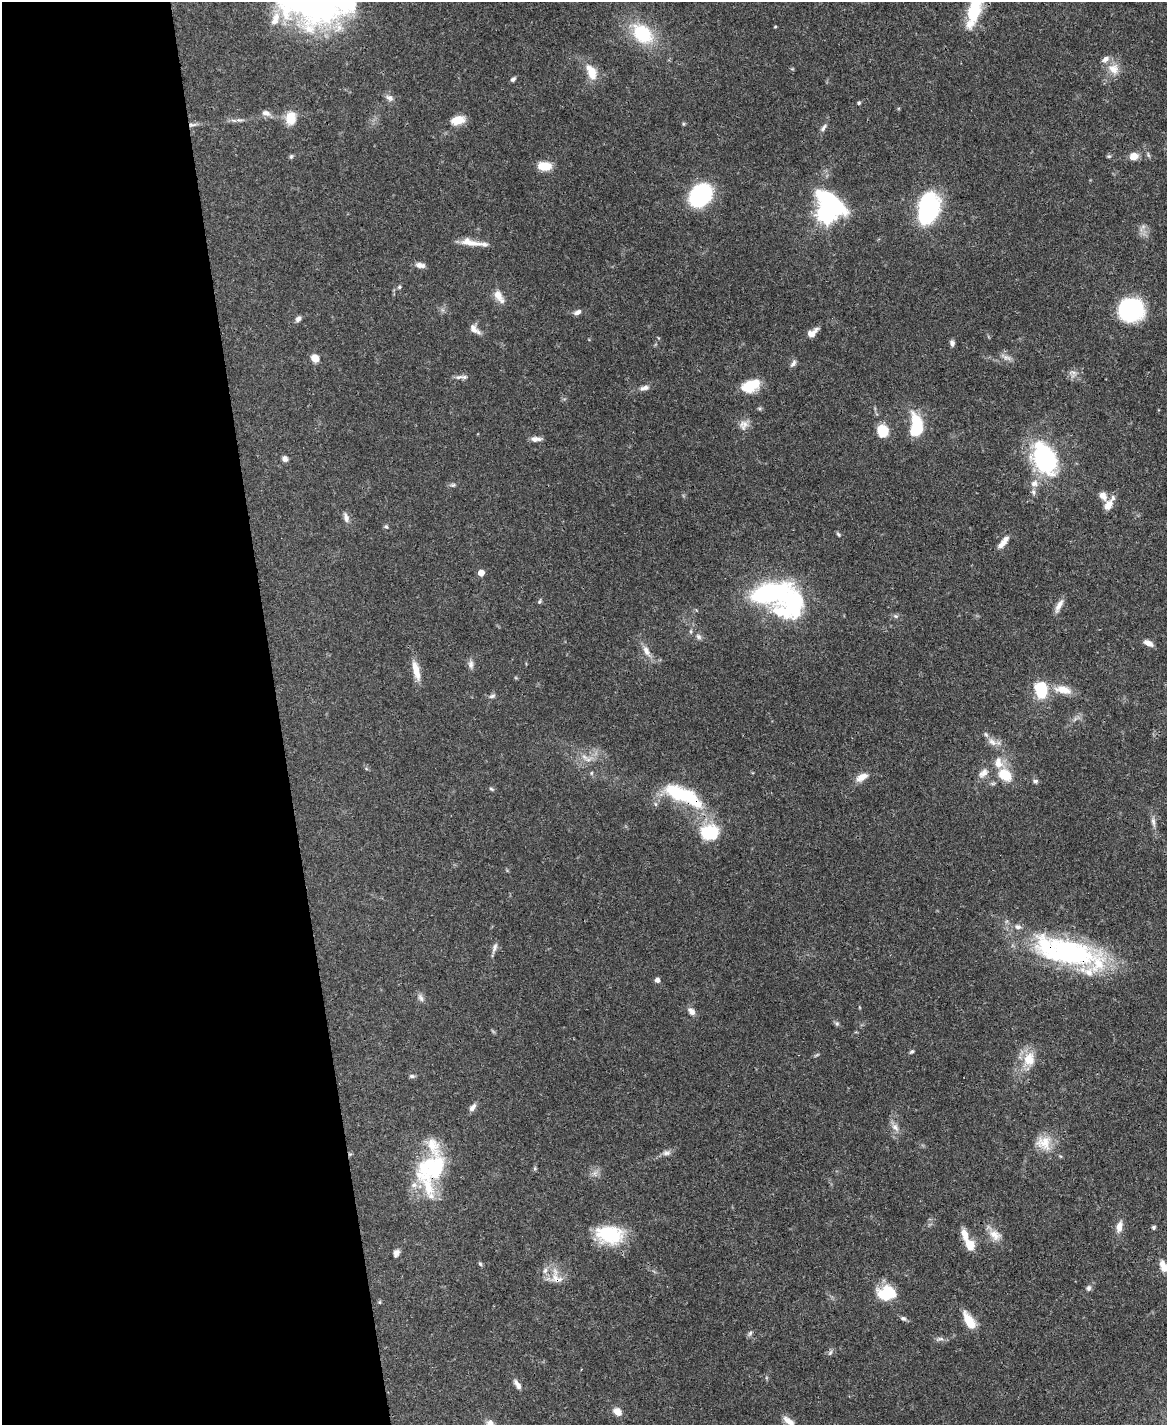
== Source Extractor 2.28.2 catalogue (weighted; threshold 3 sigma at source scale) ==
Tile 5 of 4 x 3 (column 1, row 2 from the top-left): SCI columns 3-1167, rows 1666-3088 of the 4665 x 4644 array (HDU 1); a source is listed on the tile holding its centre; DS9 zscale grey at full resolution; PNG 1169 x 1427 px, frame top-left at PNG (2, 2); no overlay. Shown black and unused: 24% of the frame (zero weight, under 3 of 4 exposures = <1% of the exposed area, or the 3 px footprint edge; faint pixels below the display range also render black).
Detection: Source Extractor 2.28.2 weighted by HDU 2 'WHT'; one run over the whole footprint, this tile lists its part. Background 0.0671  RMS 0.0034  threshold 0.0151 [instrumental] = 3 sigma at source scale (4.5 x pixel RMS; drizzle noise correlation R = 1.50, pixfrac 1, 0.05/0.05 arcsec/px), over >= 5 px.
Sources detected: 135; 1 too faint to see at this stretch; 7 inside a brighter object's white glare — not listed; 13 inside a brighter listed object's ellipse — not listed separately; the other 114 listed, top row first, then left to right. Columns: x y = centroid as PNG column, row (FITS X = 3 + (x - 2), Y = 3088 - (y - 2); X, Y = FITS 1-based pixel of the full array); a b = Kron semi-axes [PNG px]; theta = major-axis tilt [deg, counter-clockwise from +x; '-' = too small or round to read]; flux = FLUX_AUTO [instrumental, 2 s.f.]
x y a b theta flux
315 3 51 44 3 100
974 11 37 13 73 15
775 27 4 3 - 0.31
642 34 26 18 -40 18
1113 69 17 14 -36 4.6
591 72 21 11 -65 5.7
513 79 7 4 40 0.8
389 98 12 8 -28 1.6
859 103 4 4 - 0.52
266 113 11 7 -16 1.7
291 118 16 12 85 5.2
239 120 9 5 -10 0.9
458 120 15 9 16 5.2
192 125 12 5 6 1.3
823 128 13 5 52 1.2
291 156 6 5 - 0.53
1109 156 6 5 - 0.51
1134 156 9 8 - 3.2
544 166 15 9 -4 5.4
700 195 15 12 47 54
928 208 26 17 78 46
826 214 8 7 - 170
470 242 25 9 -12 4.4
420 265 12 6 -10 1.8
399 287 5 5 - 0.56
499 296 16 8 -58 3.7
1131 310 22 20 17 39
577 312 10 6 26 1.3
298 319 8 6 48 1.1
475 329 17 8 -40 2.2
812 333 13 7 39 2.8
952 343 7 6 - 1.1
1006 357 16 7 -25 1.7
315 358 8 7 - 3.4
793 364 10 5 53 1.1
1073 372 10 4 -13 0.93
464 377 9 6 -8 1.1
750 386 19 14 5 7.9
644 388 14 6 12 1.7
744 425 14 12 56 2.5
916 430 11 9 37 11
882 431 11 10 - 8.3
536 439 13 6 1 1.8
1044 458 40 24 -65 38
285 459 7 6 - 1.3
453 485 8 5 24 0.68
1033 492 7 6 - 0.92
1103 496 13 9 -53 2.5
1108 505 13 8 56 3.8
346 517 14 7 -74 1.6
386 527 6 5 - 0.58
839 534 6 5 - 0.57
1002 544 13 7 42 2.3
481 573 5 4 - 4
769 593 35 19 13 48
540 601 7 5 64 0.59
795 602 36 25 -85 27
1059 606 20 6 63 2.3
895 616 6 5 - 0.69
698 637 9 6 -46 1
1148 643 11 6 -26 2.3
646 651 16 8 -64 2.9
471 664 11 7 90 1.4
416 670 26 8 -76 4.8
1041 689 13 10 -78 17
1063 690 23 10 -13 4.9
492 696 9 5 16 0.8
992 742 13 7 -44 2.4
584 757 11 5 -30 1.6
998 763 16 11 -83 4.2
591 773 6 4 89 0.46
983 773 16 9 48 2.6
1005 775 14 10 -37 9
862 777 16 9 29 3.2
1035 781 7 6 - 0.82
491 789 7 4 -20 0.54
683 795 53 16 -25 25
1153 821 15 5 -79 1.6
709 832 22 18 12 14
494 948 16 5 72 1.4
1068 952 87 27 -14 67
657 980 5 5 - 1.6
421 998 11 7 -58 1.3
691 1011 11 7 -48 1.9
837 1023 7 5 -70 0.71
912 1052 6 4 38 0.59
1029 1059 22 16 73 7.4
412 1076 8 5 -1 0.73
472 1107 11 6 52 1.5
895 1127 14 8 -54 2.2
1044 1143 22 19 -35 6.7
666 1153 11 7 7 1.5
424 1168 40 24 83 20
595 1173 9 6 77 1.5
1119 1227 13 7 79 2.9
1153 1227 4 4 - 0.69
610 1235 33 21 -8 18
995 1235 19 12 -32 4.1
970 1244 14 9 -62 5.2
396 1253 8 6 68 1.6
480 1264 6 5 - 0.57
1163 1266 15 8 -72 3.2
556 1277 26 16 -66 5.8
1089 1288 8 7 - 0.96
891 1293 24 13 -37 8.2
379 1302 5 5 - 0.42
903 1318 9 6 -29 0.89
969 1321 19 8 -60 7.1
750 1333 8 5 63 0.79
940 1339 12 5 7 1.1
830 1353 8 5 63 0.82
517 1385 13 6 -56 1.8
617 1411 9 7 -37 2.9
788 1421 17 7 -36 2.6
Overlapping masked pixels (flux is a lower limit): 4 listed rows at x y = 192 125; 683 795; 1068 952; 556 1277
Isophote crosses this tile's border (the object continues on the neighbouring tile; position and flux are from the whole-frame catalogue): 4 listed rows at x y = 315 3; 974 11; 1163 1266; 788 1421